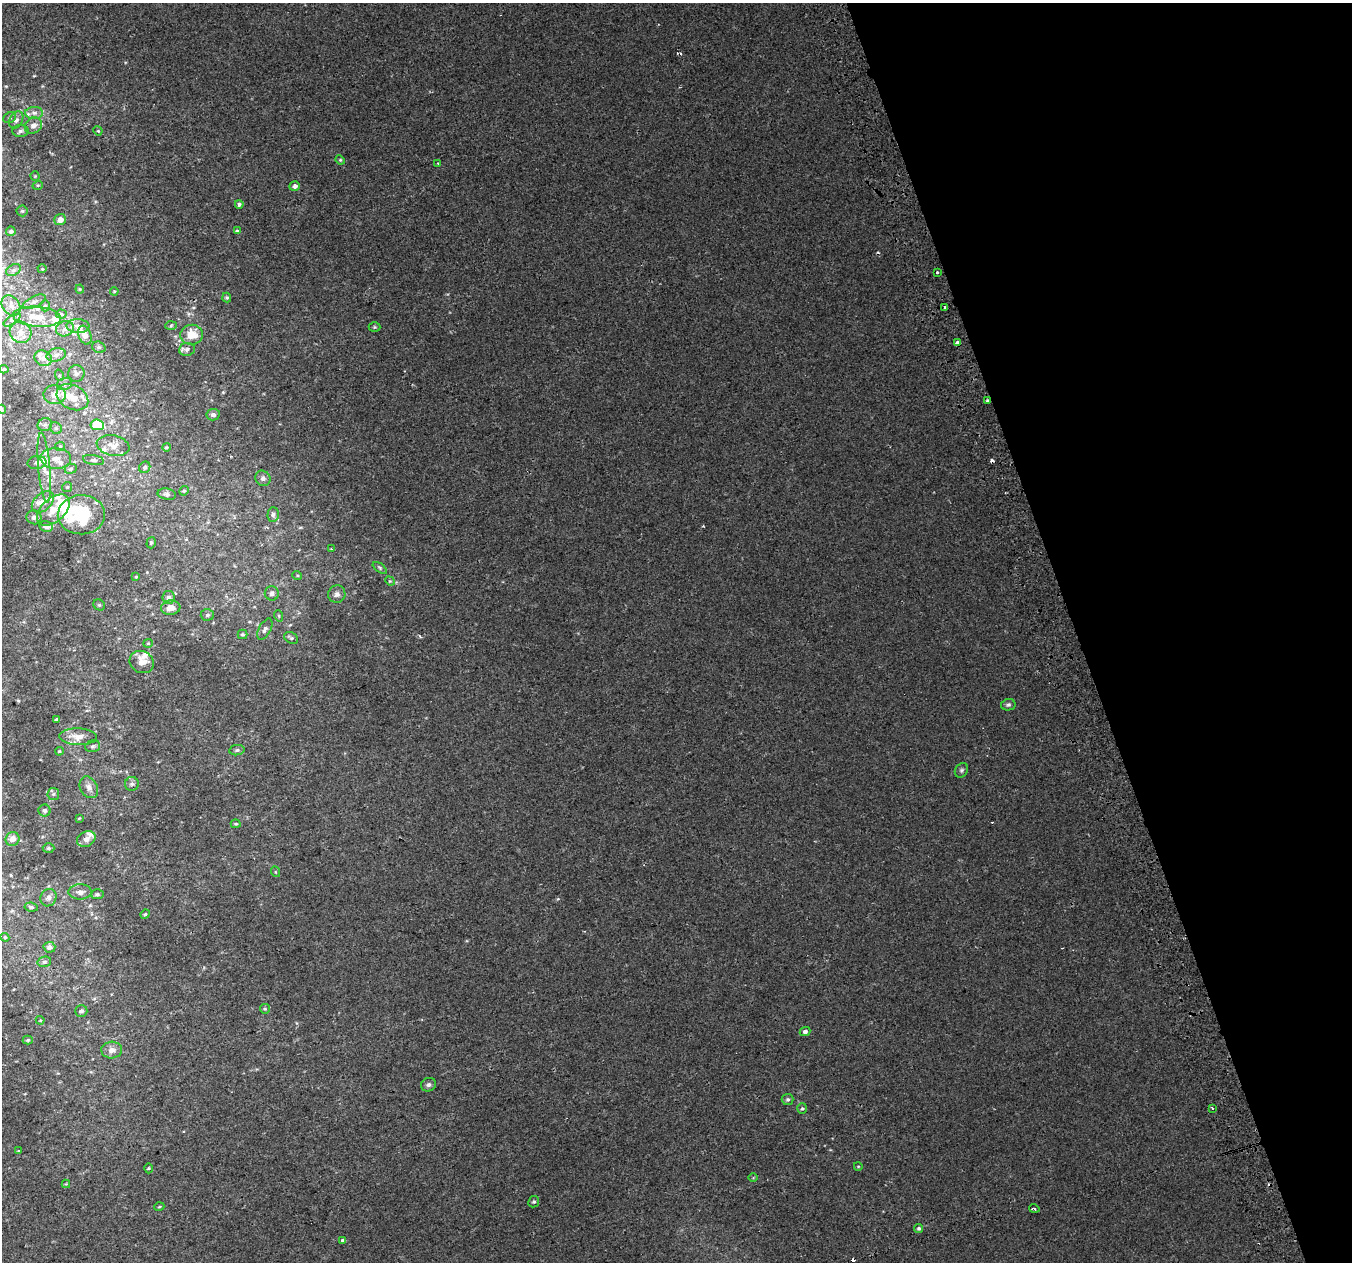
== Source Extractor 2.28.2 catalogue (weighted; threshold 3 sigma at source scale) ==
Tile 12 of 4 x 4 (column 4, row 3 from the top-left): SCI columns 4094-5443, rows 1395-2654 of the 5483 x 5253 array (HDU 1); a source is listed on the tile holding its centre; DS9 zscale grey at full resolution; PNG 1354 x 1264 px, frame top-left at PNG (2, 3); each listed source drawn as its Kron ellipse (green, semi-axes under 4 px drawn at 4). Shown black and unused: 20% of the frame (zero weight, under 2 of 3 exposures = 2% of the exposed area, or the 3 px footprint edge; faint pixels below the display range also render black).
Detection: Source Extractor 2.28.2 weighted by HDU 2 'WHT'; one run over the whole footprint, this tile lists its part. Background 0.00652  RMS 0.006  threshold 0.0272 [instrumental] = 3 sigma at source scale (4.5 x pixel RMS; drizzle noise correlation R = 1.50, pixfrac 1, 0.0396/0.0396 arcsec/px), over >= 5 px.
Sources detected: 162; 3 inside a brighter object's white glare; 5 cosmic-ray / hot-pixel residue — neither listed nor drawn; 19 inside a brighter listed object's ellipse — not listed separately; the other 135 listed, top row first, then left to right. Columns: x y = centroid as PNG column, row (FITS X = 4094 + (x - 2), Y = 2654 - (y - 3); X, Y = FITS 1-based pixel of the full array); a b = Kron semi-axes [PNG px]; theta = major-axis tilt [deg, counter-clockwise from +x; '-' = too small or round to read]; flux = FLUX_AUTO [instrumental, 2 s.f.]
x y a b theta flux
34 113 9 6 -2 2.3
10 118 7 5 33 1.1
16 120 9 6 61 2
33 125 9 8 - 3.2
20 131 8 6 3 1.4
98 131 5 3 - 0.57
340 160 5 4 - 0.67
438 164 3 2 - 0.61
35 176 4 4 - 0.55
38 185 5 3 - 0.56
295 186 5 4 - 2.2
239 204 4 4 - 1.3
22 211 5 5 - 0.82
60 220 6 5 - 4.2
11 231 5 4 - 1.2
237 231 3 3 - 2.4
42 269 4 4 - 0.61
13 270 8 5 27 1.5
937 272 3 3 - 2.7
80 289 4 4 - 0.58
114 291 4 3 - 0.49
227 297 5 4 - 0.78
34 302 12 5 25 2.3
11 306 11 8 -53 4
45 306 5 5 - 0.94
945 307 3 3 - 2.2
61 314 5 4 - 0.99
37 317 24 10 -4 11
12 320 10 4 33 1.7
78 326 11 7 -4 3.1
171 326 6 4 3 0.89
374 327 6 5 - 0.74
65 329 9 7 18 3.1
21 332 11 10 - 5.5
85 335 10 6 -70 4.8
192 335 11 10 - 9.8
958 343 4 3 - 20
99 347 7 5 -20 1.3
187 349 8 6 6 2
56 355 10 6 12 2.8
43 358 9 7 -29 3.7
4 369 5 4 - 1
76 373 8 8 - 2.2
59 375 6 4 -72 0.81
64 384 8 6 17 1.8
55 395 11 9 -4 3.8
72 397 17 12 -28 9.7
987 400 4 3 - 0.84
2 409 5 4 - 0.66
213 415 7 5 10 2.1
45 425 7 6 - 1.7
97 425 7 5 -6 17
56 428 6 5 - 1.2
113 445 16 10 -12 5.5
60 446 5 4 - 0.78
166 447 4 3 - 0.7
56 458 15 10 -2 6.7
93 460 10 5 -9 1.6
37 462 9 6 6 2.6
145 467 6 5 - 1.2
44 468 35 6 -85 7.8
71 469 6 5 - 1.1
263 478 8 7 - 1.7
67 487 5 5 - 0.75
184 491 5 4 - 0.74
167 494 9 5 -11 1.6
43 502 13 8 42 4.5
53 510 19 11 41 8.5
273 514 7 5 88 1.3
81 515 23 19 1 25
34 517 7 7 - 2.1
46 526 7 5 -13 3
151 543 6 4 72 0.89
331 549 3 3 - 0.52
380 568 8 4 -36 0.93
297 575 5 3 - 0.54
136 577 3 3 - 0.43
390 581 5 4 - 0.69
272 593 7 7 - 2
337 594 9 8 - 2.4
168 597 6 6 - 2.2
99 605 6 5 - 0.86
171 608 10 7 6 4.4
207 615 6 5 - 1.2
279 616 6 3 -71 0.63
265 629 11 6 62 2
243 634 5 5 - 0.93
291 638 7 5 -29 1.3
148 643 5 4 - 0.69
142 662 12 10 -28 5.7
1008 705 7 5 10 1.2
56 719 4 3 - 0.6
78 737 19 8 -2 6.3
93 746 7 5 16 1.3
237 750 7 5 10 1.2
59 751 4 4 - 0.66
961 770 8 6 52 1.2
132 784 7 7 - 1.5
89 787 11 8 -60 3.4
53 794 6 5 - 1
44 810 6 6 - 1.6
79 818 3 2 - 0.48
236 824 5 3 - 0.76
13 839 7 7 - 3.1
86 839 10 7 26 3.3
48 848 6 5 - 0.85
276 872 5 3 - 0.45
80 892 11 7 1 2.6
97 894 6 5 - 0.94
48 898 9 8 - 2.2
31 907 7 4 -8 1.2
145 914 5 4 - 0.72
5 937 4 4 - 0.68
49 947 6 5 - 2.7
44 962 7 5 14 1.3
265 1009 5 5 - 0.78
81 1011 6 6 - 1.8
40 1020 4 4 - 0.51
805 1031 5 4 - 1.6
28 1040 5 4 - 0.8
112 1050 10 8 3 3.5
428 1085 8 6 25 1.6
788 1099 6 5 - 1.2
802 1108 5 5 - 0.85
1212 1109 3 2 - 1.2
19 1151 3 3 - 0.61
858 1166 4 3 - 0.43
149 1168 5 3 - 0.62
753 1178 5 3 - 0.6
66 1184 4 4 - 0.51
534 1202 6 5 - 1.1
159 1207 5 3 - 0.55
1034 1209 5 2 - 0.79
919 1228 4 4 - 1.2
343 1241 4 4 - 13
Overlapping masked pixels (flux is a lower limit): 2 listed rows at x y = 958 343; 987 400
Isophote crosses this tile's border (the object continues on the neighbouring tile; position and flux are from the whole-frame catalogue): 1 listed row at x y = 2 409
Unlisted compact peaks at least as high as the median listed source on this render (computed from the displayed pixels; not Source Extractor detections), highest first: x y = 703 526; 420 636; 558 899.